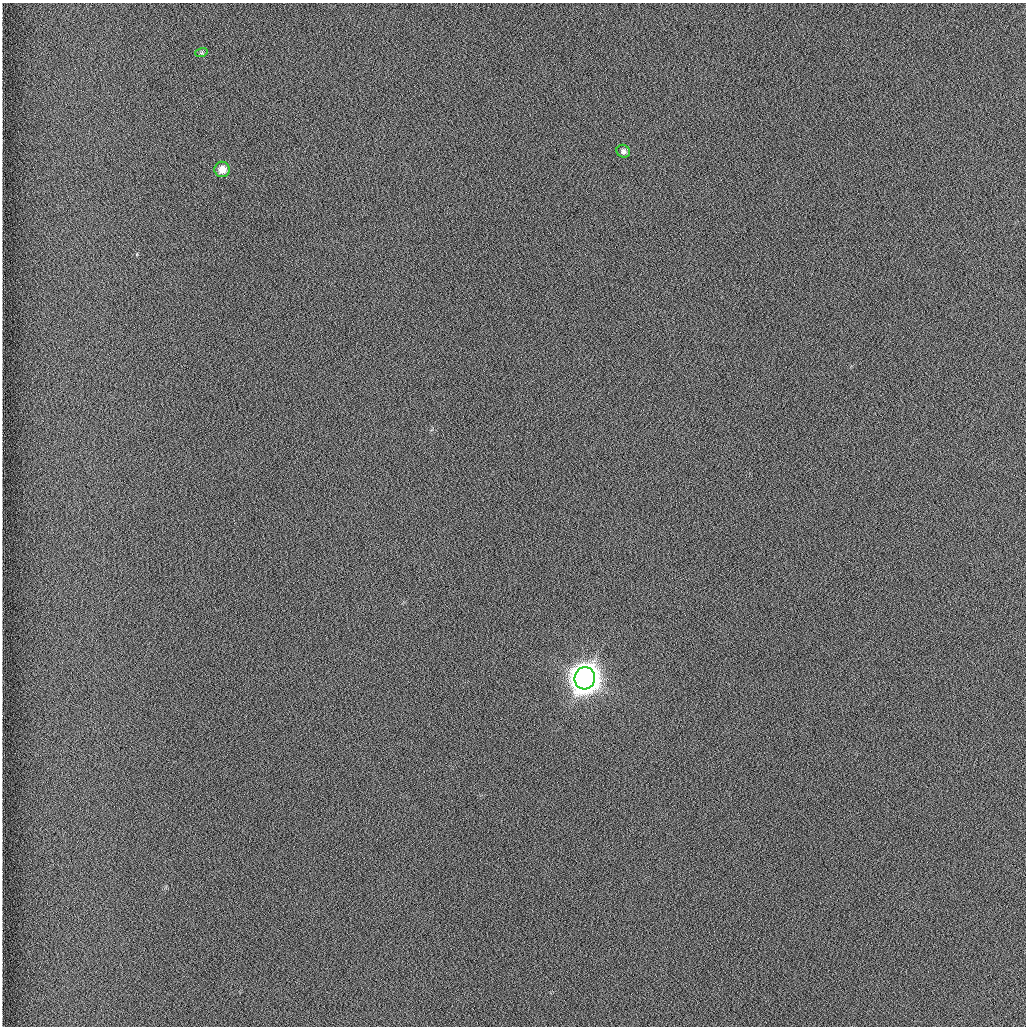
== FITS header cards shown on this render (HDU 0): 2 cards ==
NAXIS1  =                 1024 /fastest changing axis
NAXIS2  =                 1024 /next to fastest changing axis

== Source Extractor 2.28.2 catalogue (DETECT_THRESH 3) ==
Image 1024 x 1024 px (HDU 0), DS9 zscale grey, 1 PNG px = 1 image px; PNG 1028 x 1028 px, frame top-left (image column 1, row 1024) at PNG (2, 3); each listed source drawn as its Kron ellipse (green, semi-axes under 4 px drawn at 4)
Background 1260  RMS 5.9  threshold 17.6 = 3 sigma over >= 5 px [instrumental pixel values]
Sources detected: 4; all 4 listed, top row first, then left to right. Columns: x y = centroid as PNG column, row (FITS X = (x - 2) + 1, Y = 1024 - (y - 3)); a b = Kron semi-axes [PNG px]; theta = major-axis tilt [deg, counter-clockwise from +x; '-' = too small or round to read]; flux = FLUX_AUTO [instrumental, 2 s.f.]
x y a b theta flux
201 53 6 4 18 5.9e+02
623 151 7 6 - 1.1e+03
222 169 7 7 - 3.8e+03
585 678 11 10 - 1.0e+06